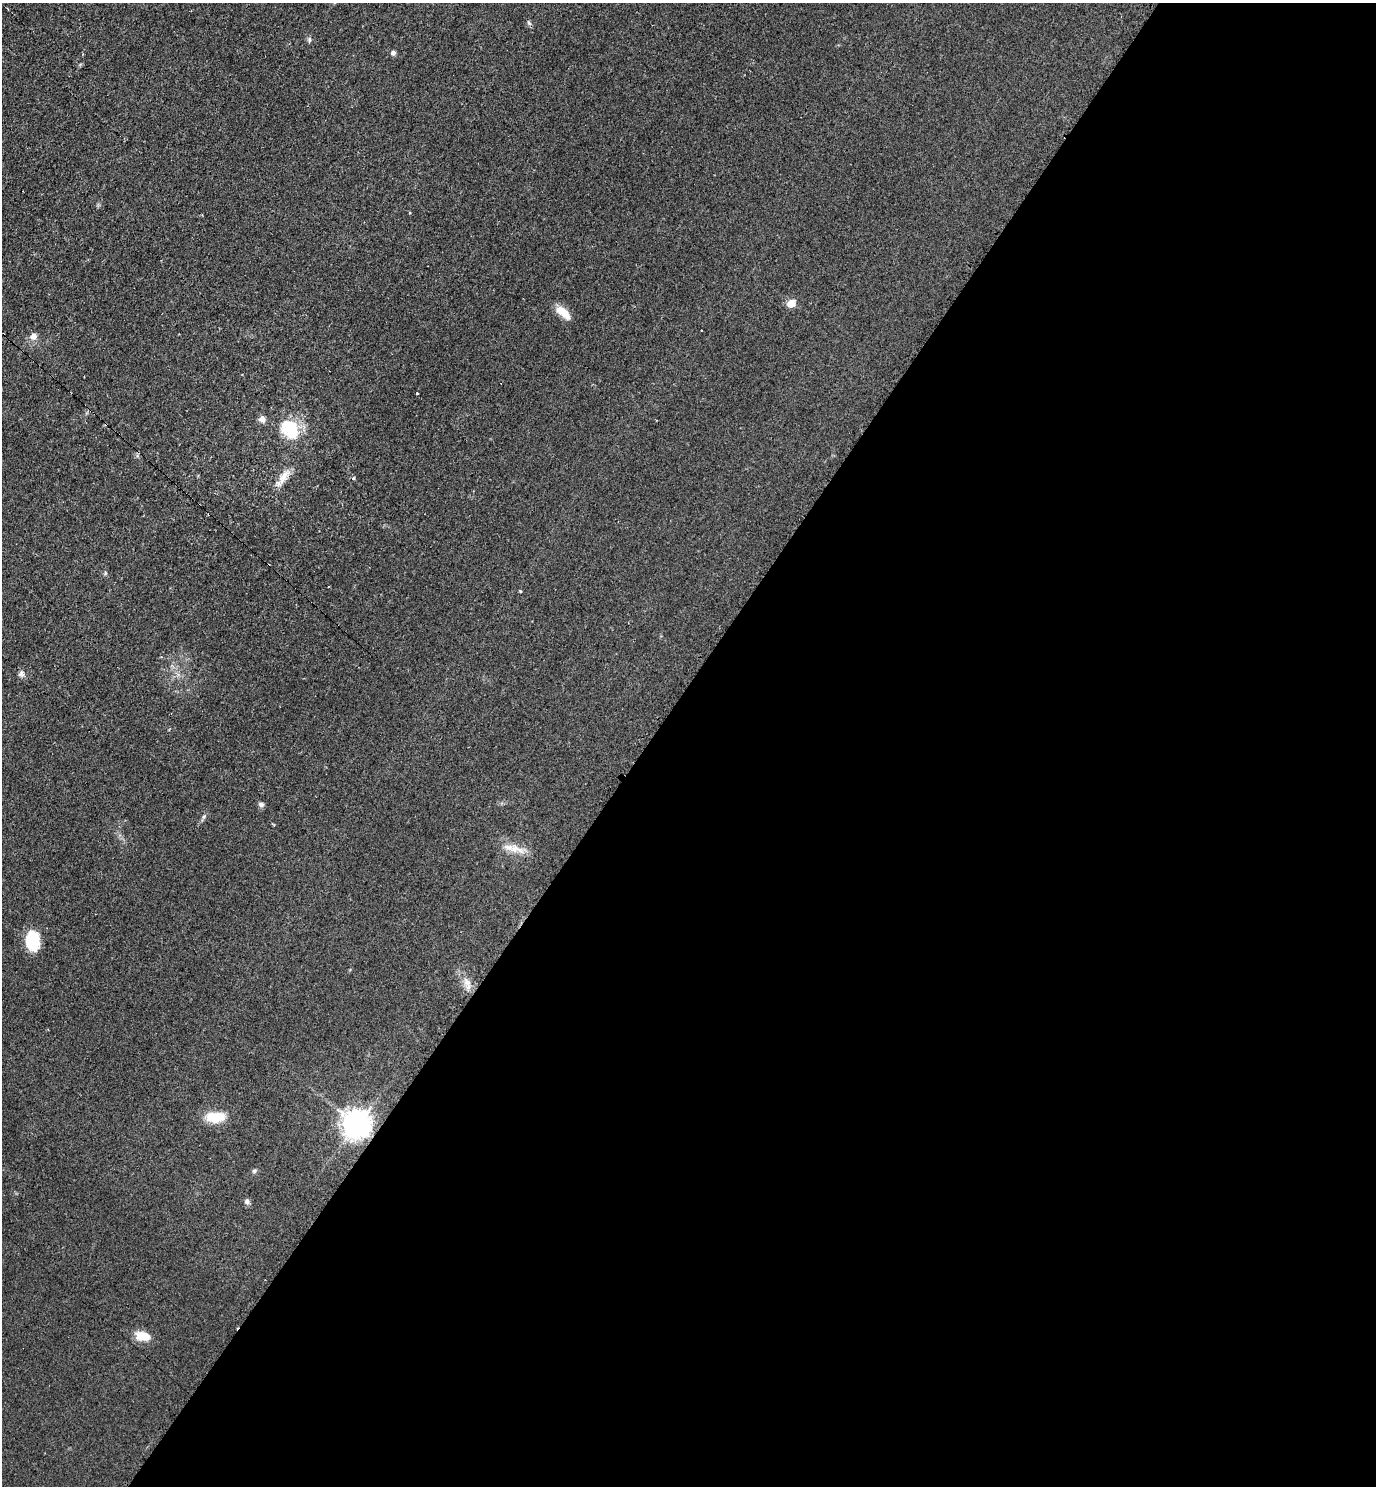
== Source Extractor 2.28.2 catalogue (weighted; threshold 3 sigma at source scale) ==
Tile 12 of 4 x 4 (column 4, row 3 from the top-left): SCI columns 4280-5653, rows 1496-2979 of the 5962 x 5951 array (HDU 1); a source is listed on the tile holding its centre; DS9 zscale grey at full resolution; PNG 1378 x 1488 px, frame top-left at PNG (2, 3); no overlay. Shown black and unused: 53% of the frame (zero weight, under 2 of 3 exposures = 2% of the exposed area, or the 3 px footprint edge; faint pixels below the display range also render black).
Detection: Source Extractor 2.28.2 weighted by HDU 2 'WHT'; one run over the whole footprint, this tile lists its part. Background 0.0787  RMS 0.011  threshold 0.0515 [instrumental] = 3 sigma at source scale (4.5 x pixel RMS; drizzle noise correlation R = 1.50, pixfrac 1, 0.05/0.05 arcsec/px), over >= 5 px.
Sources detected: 26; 1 cosmic-ray / hot-pixel residue — not listed; the other 25 listed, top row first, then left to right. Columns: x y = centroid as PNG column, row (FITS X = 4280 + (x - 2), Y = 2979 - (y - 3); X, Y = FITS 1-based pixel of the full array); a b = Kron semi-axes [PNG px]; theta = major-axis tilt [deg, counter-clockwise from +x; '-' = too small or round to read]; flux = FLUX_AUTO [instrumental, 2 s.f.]
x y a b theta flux
529 23 8 4 -54 2.2
309 40 8 5 87 2.2
393 53 5 5 - 3.8
409 213 4 2 - 0.96
791 303 5 5 - 31
563 312 20 9 -40 15
701 330 3 3 - 2.4
33 336 10 8 23 6.6
417 393 3 3 - 2.3
262 419 8 8 - 5.3
290 430 25 20 -54 45
284 476 25 9 57 14
353 478 4 3 - 2
521 591 3 3 - 2.1
21 674 9 6 -26 3.5
261 804 8 6 -20 2.9
204 817 7 5 68 2.4
515 849 27 11 -16 17
33 941 21 14 -85 40
467 982 15 9 -52 9.9
215 1117 21 11 2 28
357 1124 9 8 - 1500
254 1171 7 6 - 2.1
247 1201 7 6 - 3.6
142 1336 19 11 -12 16
Overlapping masked pixels (flux is a lower limit): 1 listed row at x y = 357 1124